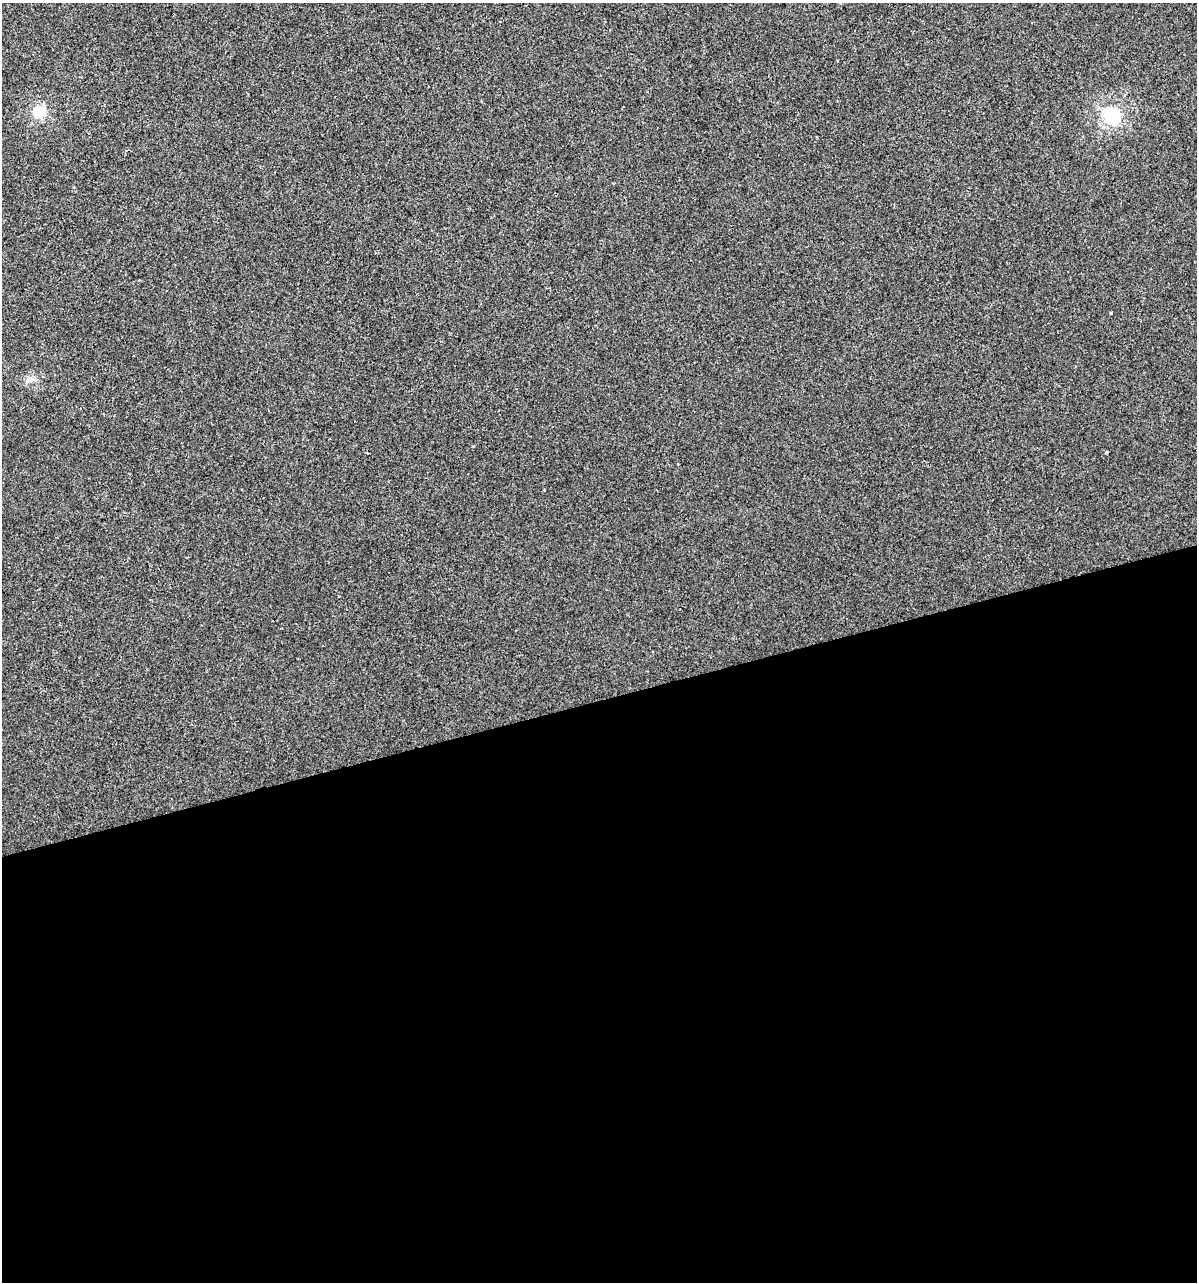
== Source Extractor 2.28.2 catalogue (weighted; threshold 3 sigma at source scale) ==
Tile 15 of 4 x 4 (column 3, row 4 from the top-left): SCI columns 2485-3679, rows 1-1280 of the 4919 x 5122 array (HDU 1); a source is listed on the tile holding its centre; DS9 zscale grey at full resolution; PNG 1199 x 1284 px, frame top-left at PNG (2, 3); no overlay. Shown black and unused: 45% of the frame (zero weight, under 2 of 3 exposures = <1% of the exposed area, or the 3 px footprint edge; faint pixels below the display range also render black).
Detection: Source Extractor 2.28.2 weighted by HDU 2 'WHT'; one run over the whole footprint, this tile lists its part. Background 1.48e-04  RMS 0.0042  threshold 0.019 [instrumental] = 3 sigma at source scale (4.5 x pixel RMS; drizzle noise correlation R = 1.50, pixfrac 1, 0.0396/0.0396 arcsec/px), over >= 5 px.
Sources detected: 7; all 7 listed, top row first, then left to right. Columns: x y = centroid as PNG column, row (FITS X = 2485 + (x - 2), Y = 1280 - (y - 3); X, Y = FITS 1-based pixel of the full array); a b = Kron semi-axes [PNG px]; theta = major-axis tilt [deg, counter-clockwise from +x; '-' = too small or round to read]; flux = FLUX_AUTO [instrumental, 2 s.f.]
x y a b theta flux
837 61 3 2 - 0.66
39 112 6 5 - 40
1111 115 6 6 - 99
1111 313 3 3 - 0.98
30 379 13 6 8 1.9
1106 453 3 3 - 0.73
544 490 3 2 - 0.38